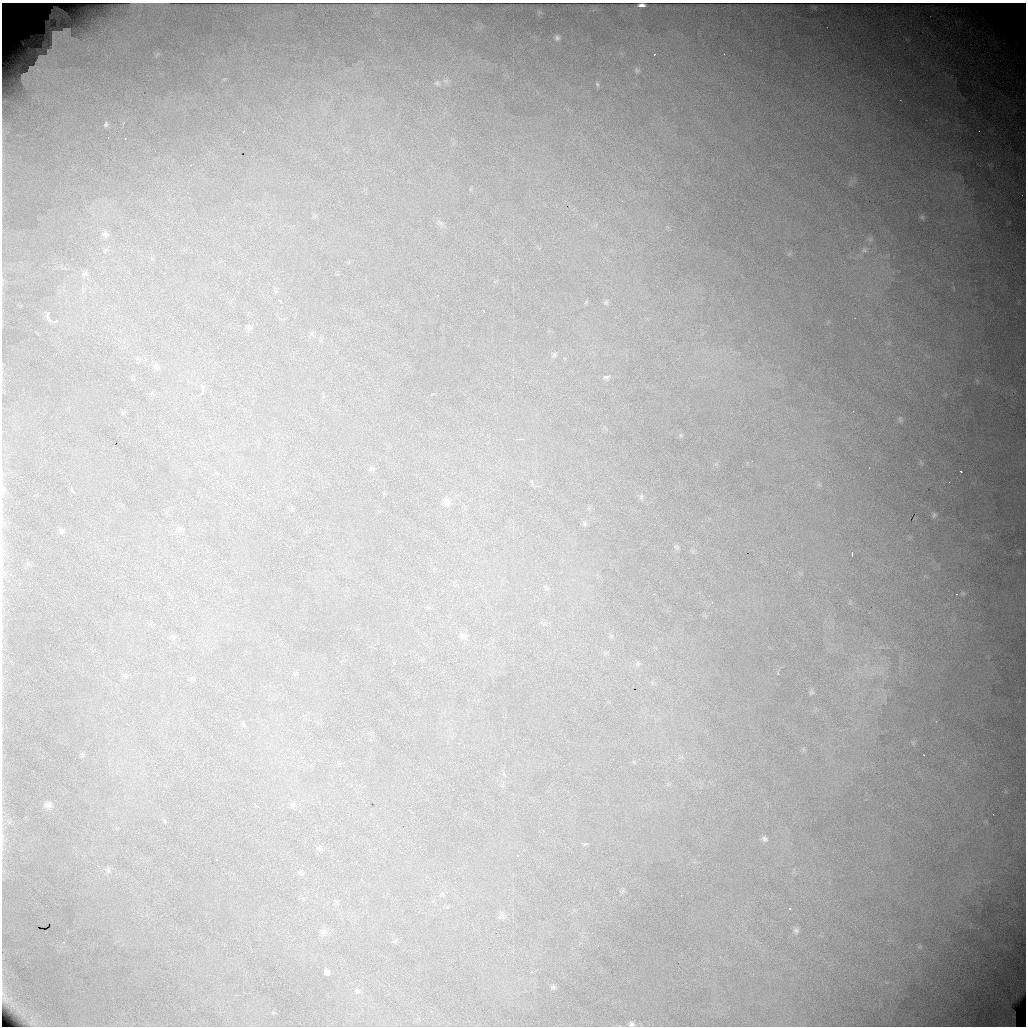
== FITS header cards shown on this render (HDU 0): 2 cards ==
NAXIS1  =                 1024 /fastest changing axis
NAXIS2  =                 1024 /next to fastest changing axis

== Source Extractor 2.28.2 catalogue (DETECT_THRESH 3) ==
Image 1024 x 1024 px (HDU 0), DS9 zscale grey, 1 PNG px = 1 image px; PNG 1028 x 1028 px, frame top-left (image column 1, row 1024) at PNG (2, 3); no overlay
Background 7820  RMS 77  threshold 230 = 3 sigma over >= 5 px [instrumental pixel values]
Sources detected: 69; all 69 listed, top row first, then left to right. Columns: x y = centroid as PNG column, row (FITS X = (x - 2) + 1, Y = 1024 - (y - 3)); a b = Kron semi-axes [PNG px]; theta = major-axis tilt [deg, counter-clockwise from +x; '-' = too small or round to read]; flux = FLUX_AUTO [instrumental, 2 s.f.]
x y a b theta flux
642 5 6 3 -1 21000
57 37 34 17 74 97000
557 38 8 7 - 16000
724 54 2 2 - 2900
44 57 40 14 49 150000
637 70 8 7 - 14000
437 83 9 5 -20 13000
597 84 6 5 - 8200
106 124 8 7 - 13000
108 138 3 2 - 6100
125 139 2 2 - 4200
922 217 6 6 - 11000
441 223 11 6 -38 21000
105 234 9 8 - 20000
864 250 8 6 -16 14000
85 274 9 8 - 23000
280 300 4 2 - 14000
606 302 7 5 68 10000
484 312 2 2 - 3500
48 314 10 5 45 15000
49 317 14 5 -59 23000
249 328 8 6 -15 11000
554 355 9 6 59 12000
156 366 11 8 -21 22000
606 377 9 6 4 14000
202 388 10 5 -75 12000
900 419 9 6 -90 14000
680 435 6 4 -70 7300
519 439 7 3 5 6400
371 469 7 5 2 9400
961 471 3 2 - 5000
3 490 10 7 84 17000
641 497 9 5 80 12000
446 502 11 9 -41 31000
71 505 2 2 - 16000
934 515 7 6 - 12000
584 524 8 6 -71 9800
179 529 7 6 - 12000
61 531 7 6 - 11000
677 547 8 5 -27 9400
852 554 4 2 - 4300
963 593 6 5 - 9500
956 594 3 2 - 4600
463 636 9 8 - 21000
174 637 6 6 - 10000
638 664 7 5 29 10000
125 676 6 6 - 9800
811 692 7 6 - 11000
803 749 7 4 -71 7300
504 774 6 4 -70 6100
48 805 12 8 19 27000
293 805 7 4 19 10000
257 806 5 2 - 8000
274 815 2 2 - 3600
3 837 18 3 -84 22000
764 839 8 7 - 18000
319 848 8 7 - 15000
217 859 3 2 - 10000
108 870 8 6 90 15000
790 909 3 3 - 12000
502 915 9 6 52 16000
796 930 8 7 - 15000
323 932 9 9 - 23000
592 933 3 2 - 4000
327 972 6 6 - 16000
553 987 7 7 - 11000
357 991 8 7 - 19000
4 998 13 9 -38 28000
632 1024 8 7 - 16000
At the frame edge (FLAGS 8, measured only in part): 5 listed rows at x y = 642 5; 3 490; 3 837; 4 998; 632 1024